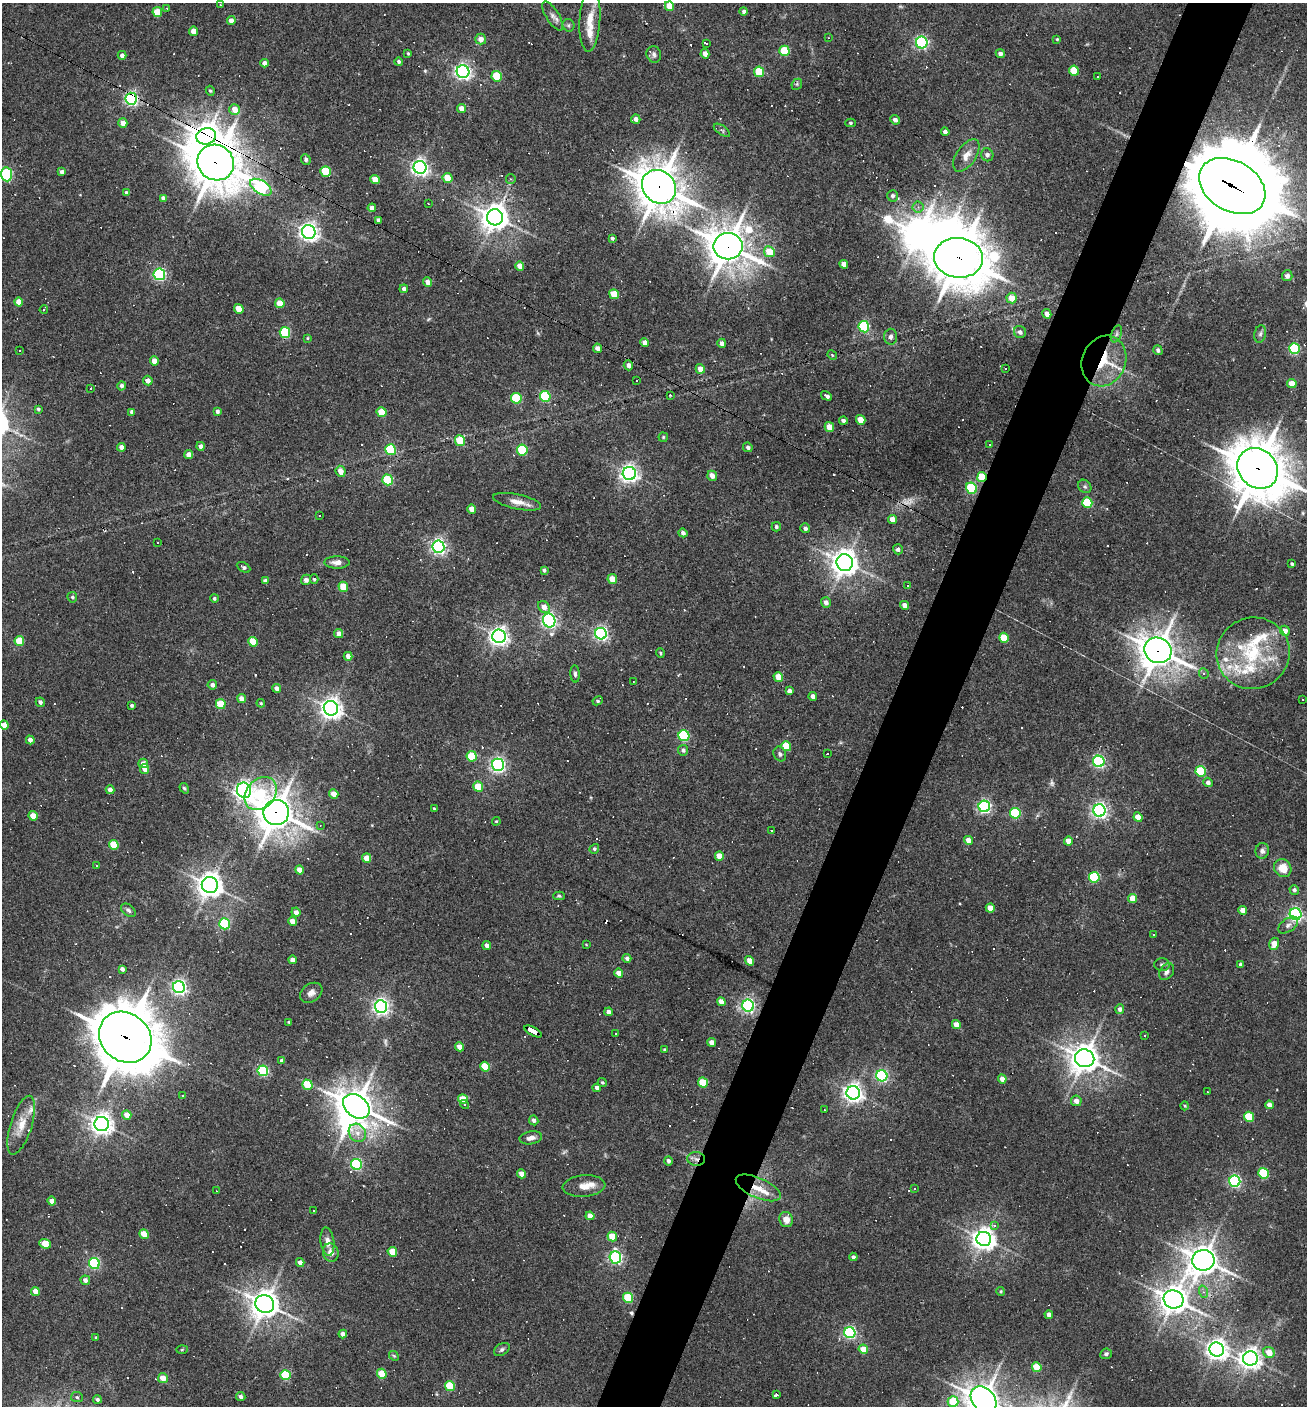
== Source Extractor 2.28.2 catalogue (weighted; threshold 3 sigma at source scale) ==
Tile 10 of 4 x 4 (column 2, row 3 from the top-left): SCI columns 1577-2881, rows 1405-2808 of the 5628 x 5617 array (HDU 1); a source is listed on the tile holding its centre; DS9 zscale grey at full resolution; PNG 1309 x 1408 px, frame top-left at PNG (2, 3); each listed source drawn as its Kron ellipse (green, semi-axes under 4 px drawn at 4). Shown black and unused: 5% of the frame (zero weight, under 3 of 4 exposures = <1% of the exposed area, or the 3 px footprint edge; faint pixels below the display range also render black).
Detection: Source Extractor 2.28.2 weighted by HDU 2 'WHT'; one run over the whole footprint, this tile lists its part. Background 0.0388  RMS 0.0052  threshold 0.0232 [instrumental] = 3 sigma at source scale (4.5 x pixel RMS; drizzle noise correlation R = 1.50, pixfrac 1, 0.05/0.05 arcsec/px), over >= 5 px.
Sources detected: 473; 5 too faint to see at this stretch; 3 inside a brighter object's white glare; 102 cosmic-ray / hot-pixel residue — neither listed nor drawn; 11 inside a brighter listed object's ellipse — not listed separately; the other 352 listed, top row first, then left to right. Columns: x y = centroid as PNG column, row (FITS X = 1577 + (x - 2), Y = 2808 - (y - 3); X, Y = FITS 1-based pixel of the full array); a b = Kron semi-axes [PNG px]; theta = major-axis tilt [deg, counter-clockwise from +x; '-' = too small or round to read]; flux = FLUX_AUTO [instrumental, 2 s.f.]
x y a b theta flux
220 5 3 2 - 0.36
669 6 5 4 - 8.8
167 8 3 3 - 0.74
744 11 4 4 - 1.4
157 12 5 4 - 11
553 16 16 6 -58 2.8
231 20 4 4 - 3
590 20 31 10 87 9.8
569 25 6 5 - 0.97
194 31 4 4 - 5.3
829 38 4 2 - 0.39
481 39 5 5 - 3.5
1057 39 3 3 - 0.51
706 43 3 3 - 7.9
922 43 6 5 - 100
784 51 5 5 - 21
408 53 4 3 - 0.56
654 54 8 7 - 1.9
705 54 4 4 - 3.6
1000 54 4 4 - 2.1
122 55 4 4 - 2.2
399 62 4 4 - 1.1
265 63 4 4 - 2.8
1074 71 5 5 - 14
463 72 6 6 - 180
759 72 5 5 - 22
497 76 5 5 - 20
1097 77 3 3 - 1.1
797 84 6 4 48 0.85
210 91 5 4 - 0.69
131 99 6 5 - 120
461 108 4 4 - 4.1
235 109 5 5 - 6.1
636 119 4 4 - 2.6
895 120 5 4 - 2.1
123 123 5 4 - 4.3
850 123 5 4 - 0.86
722 130 9 4 -36 1
945 132 4 4 - 2.2
206 136 10 8 14 890
966 155 18 9 56 5.3
987 155 6 6 - 2
306 159 5 4 - 1.5
216 163 19 17 -37 1600
420 167 6 6 - 210
326 171 5 5 - 21
62 172 4 4 - 2
7 174 7 5 -84 61
447 178 5 5 - 9
375 179 5 4 - 6.6
511 179 5 5 - 0.69
1232 186 35 25 -30 9500
261 187 12 6 -32 87
659 187 18 15 -44 1400
126 193 4 3 - 1.5
892 196 6 5 - 1.4
163 198 4 4 - 2.4
428 203 2 2 - 0.3
918 207 5 5 - 1.4
372 208 4 4 - 3
495 217 8 8 - 680
378 220 4 4 - 1.5
309 232 7 6 - 280
612 238 4 3 - 1.1
728 246 14 13 - 1300
769 252 5 5 - 12
958 258 24 20 -6 1900
844 264 4 4 - 3.2
520 266 5 4 - 5.6
159 274 6 5 - 76
1287 276 5 5 - 2.4
428 282 5 4 - 4.2
404 289 4 4 - 1.8
614 294 5 4 - 13
1012 298 5 5 - 7.4
19 302 4 4 - 5.3
280 303 5 4 - 8.9
239 309 5 4 - 9.7
44 310 4 3 - 0.67
1047 314 5 4 - 3.2
864 327 5 5 - 61
285 332 5 5 - 36
1020 332 6 6 - 1.9
1116 334 9 5 67 1.3
1260 334 9 5 79 1.4
891 337 8 6 87 1.5
308 338 4 4 - 0.57
645 342 4 4 - 3.2
722 343 4 4 - 2.3
598 348 5 4 - 2.6
1294 348 5 5 - 46
20 350 3 3 - 3.3
1158 350 5 4 - 1.4
832 355 5 4 - 0.61
154 361 4 4 - 4.7
1104 361 26 21 66 21
628 365 5 5 - 2.6
1006 368 3 3 - 2.7
700 369 5 4 - 5.3
637 380 3 2 - 0.57
148 381 5 4 - 2.8
1292 384 5 4 - 7.5
121 386 5 4 - 1.7
91 388 2 2 - 0.29
670 395 3 3 - 0.59
545 396 5 5 - 43
826 396 6 3 -30 2.2
516 398 5 5 - 29
38 409 4 4 - 1.1
217 411 4 3 - 1.6
132 412 4 4 - 2.5
382 412 5 5 - 12
861 420 5 4 - 8.4
843 421 4 4 - 1.4
829 427 5 4 - 7.8
663 437 5 4 - 0.61
460 441 5 5 - 16
990 444 3 2 - 0.74
200 446 4 4 - 2.4
121 447 4 4 - 2.9
748 447 5 4 - 1.6
390 450 5 5 - 34
522 450 5 5 - 36
189 455 4 4 - 4.4
1258 468 22 19 -45 2200
341 471 5 5 - 5.9
629 473 7 6 - 230
712 476 5 4 - 3.4
982 477 5 4 - 21
387 480 5 5 - 28
1085 486 7 6 - 1.2
971 488 6 5 - 41
517 502 24 7 -12 5.3
1087 503 5 5 - 26
472 509 4 4 - 4.9
319 515 3 2 - 0.54
892 519 4 4 - 4.5
776 527 4 4 - 1.2
805 528 5 4 - 1.8
683 533 4 4 - 1.9
157 543 3 3 - 0.94
438 547 6 6 - 150
898 549 5 5 - 1.5
337 562 12 6 0 3.6
845 563 8 8 - 600
1292 564 3 3 - 0.93
244 567 7 4 -28 1.1
544 570 4 4 - 1.2
314 579 5 4 - 0.8
612 579 5 4 - 8.5
306 580 5 5 - 2.3
265 581 4 4 - 2.2
907 585 3 3 - 1.1
343 587 5 5 - 12
72 597 5 4 - 1.1
214 598 4 4 - 0.88
826 602 5 5 - 2.3
905 605 4 4 - 3.8
544 607 7 5 -47 4
549 621 7 6 - 140
1285 631 5 4 - 4
339 634 4 4 - 3.7
601 634 6 5 - 130
499 636 7 6 - 270
1004 638 5 4 - 16
19 641 5 5 - 15
253 642 5 4 - 11
1158 650 14 12 -27 930
660 653 4 3 - 0.76
1253 653 37 35 25 40
348 656 4 4 - 3.6
575 674 9 4 -86 1.3
1204 674 5 4 - 1
778 677 5 4 - 8.3
633 682 2 2 - 0.3
212 685 4 4 - 1.9
277 688 4 4 - 2.8
789 691 4 4 - 2.3
813 696 4 4 - 2.3
241 699 5 4 - 3.4
1302 699 2 2 - 0.44
598 701 5 4 - 0.97
40 702 5 4 - 1.7
261 703 4 4 - 0.57
221 704 5 4 - 16
132 705 4 3 - 1
331 708 7 7 - 370
4 725 4 4 - 5.5
684 736 5 5 - 54
30 740 4 4 - 2.5
786 746 5 5 - 15
683 750 5 5 - 1.4
827 753 3 3 - 27
780 754 7 6 - 1.4
472 756 5 5 - 21
1099 761 6 5 - 83
143 763 5 4 - 2.8
498 765 6 6 - 160
145 769 5 4 - 4.8
1201 771 5 5 - 33
1208 782 5 4 - 1.8
478 787 5 5 - 11
184 788 5 4 - 0.86
110 790 4 4 - 2.9
244 790 8 7 - 250
261 793 18 14 49 25
334 794 5 4 - 6.1
984 806 6 5 - 110
434 808 4 3 - 0.42
1099 810 6 6 - 170
276 812 13 12 - 1100
1015 813 5 5 - 34
33 816 5 4 - 8
1138 817 5 4 - 8
496 821 4 3 - 0.48
320 826 4 3 - 0.48
771 831 3 2 - 0.61
968 840 4 4 - 5.1
1068 841 4 4 - 5.4
114 845 5 4 - 17
594 849 5 4 - 0.96
1262 851 8 6 76 2
719 856 5 4 - 7
367 858 4 4 - 7.1
96 866 3 2 - 0.44
1283 868 9 8 - 8.3
299 870 5 4 - 4.7
1094 877 5 5 - 40
210 885 8 8 - 510
1294 890 5 4 - 1.4
559 896 5 4 - 0.78
1132 899 5 4 - 7.8
990 908 4 4 - 6.3
128 910 8 5 -39 1.4
1243 910 4 4 - 5.9
296 912 4 4 - 2.6
1296 914 6 6 - 130
292 921 4 4 - 4.7
224 924 5 5 - 47
1288 925 11 6 35 2.3
1153 934 3 3 - 1
586 944 4 3 - 0.42
1274 944 6 5 - 6.8
487 945 4 4 - 2.2
627 958 4 4 - 1.6
292 960 4 4 - 3.5
750 961 5 4 - 5.8
1240 964 4 4 - 1.1
1162 965 7 6 - 1.5
122 969 4 4 - 2
1167 972 9 6 54 2.2
619 973 4 4 - 4.6
179 987 6 6 - 160
311 993 12 9 35 3
721 1002 4 4 - 4.1
748 1006 6 5 - 140
381 1007 6 6 - 200
1120 1009 5 4 - 2.1
609 1012 4 4 - 2.5
289 1022 3 3 - 0.55
956 1025 4 4 - 4.9
533 1031 10 4 -28 81
616 1034 3 3 - 0.57
1145 1035 2 2 - 0.45
125 1037 28 24 -39 2500
712 1042 4 4 - 3.6
460 1047 4 4 - 4.9
665 1049 4 3 - 0.67
1085 1058 10 9 - 810
282 1060 4 4 - 1.6
485 1067 5 5 - 18
263 1071 5 5 - 52
882 1076 6 5 - 79
1002 1079 4 4 - 4.5
602 1082 5 4 - 0.83
703 1082 5 5 - 18
307 1085 5 5 - 19
597 1088 4 4 - 2
1207 1092 3 2 - 0.51
853 1093 7 6 - 280
183 1096 2 2 - 0.36
463 1099 5 4 - 14
1076 1101 5 5 - 3.8
464 1105 4 4 - 0.72
1269 1105 4 4 - 3.1
356 1106 14 10 -38 1100
1185 1106 4 4 - 0.62
824 1110 2 2 - 0.3
127 1115 5 4 - 5.7
1249 1117 5 5 - 20
534 1120 5 4 - 1.6
102 1124 7 7 - 390
21 1125 30 10 72 9.4
357 1133 10 8 -55 3.8
531 1138 11 6 10 2.9
696 1159 9 7 -5 2.1
668 1161 5 4 - 1.4
356 1164 5 5 - 64
1263 1173 5 5 - 26
521 1174 4 4 - 4.8
1235 1181 6 5 - 89
584 1186 21 10 4 5.7
758 1188 24 10 -24 8.5
915 1189 3 3 - 1.7
217 1191 3 2 - 0.48
52 1201 4 4 - 4.6
313 1210 3 3 - 0.77
590 1216 4 4 - 4.1
786 1220 8 7 - 4.2
995 1226 4 3 - 4.2
144 1234 5 4 - 10
612 1237 5 4 - 12
984 1239 7 7 - 450
327 1242 14 6 -82 3.7
45 1244 6 4 -24 14
392 1252 5 4 - 11
331 1253 9 7 -74 3.8
615 1257 6 5 - 110
853 1257 4 4 - 1.5
1203 1260 11 10 - 740
300 1262 4 4 - 3.2
94 1263 5 5 - 68
85 1280 5 4 - 2.2
35 1291 4 4 - 6.3
1001 1291 4 4 - 0.67
1204 1292 6 4 -71 1
628 1298 5 5 - 23
1174 1299 10 9 - 650
265 1304 9 9 - 670
1049 1315 4 4 - 3.3
850 1333 5 5 - 89
343 1334 4 4 - 2.4
96 1338 3 3 - 0.67
502 1349 8 5 33 1.3
863 1349 5 4 - 7.2
1217 1349 7 7 - 360
182 1350 6 4 2 0.5
1269 1352 6 5 - 8.2
1106 1354 6 5 - 1.4
394 1356 5 4 - 0.61
1250 1358 7 7 - 350
1037 1367 5 4 - 15
382 1374 5 4 - 13
286 1375 5 5 - 28
163 1378 5 4 - 6.6
450 1386 5 5 - 24
776 1394 3 3 - 46
241 1396 4 4 - 1.7
77 1397 6 5 - 0.82
97 1399 4 4 - 1.2
983 1400 15 11 -51 970
953 1401 5 5 - 22
Overlapping masked pixels (flux is a lower limit): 16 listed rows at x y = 131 99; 206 136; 216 163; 1232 186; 659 187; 728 246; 958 258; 1104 361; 1258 468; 982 477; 1158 650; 276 812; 533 1031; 125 1037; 696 1159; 758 1188
Isophote crosses this tile's border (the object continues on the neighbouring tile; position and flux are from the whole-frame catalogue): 4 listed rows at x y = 7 174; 1258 468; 4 725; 983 1400